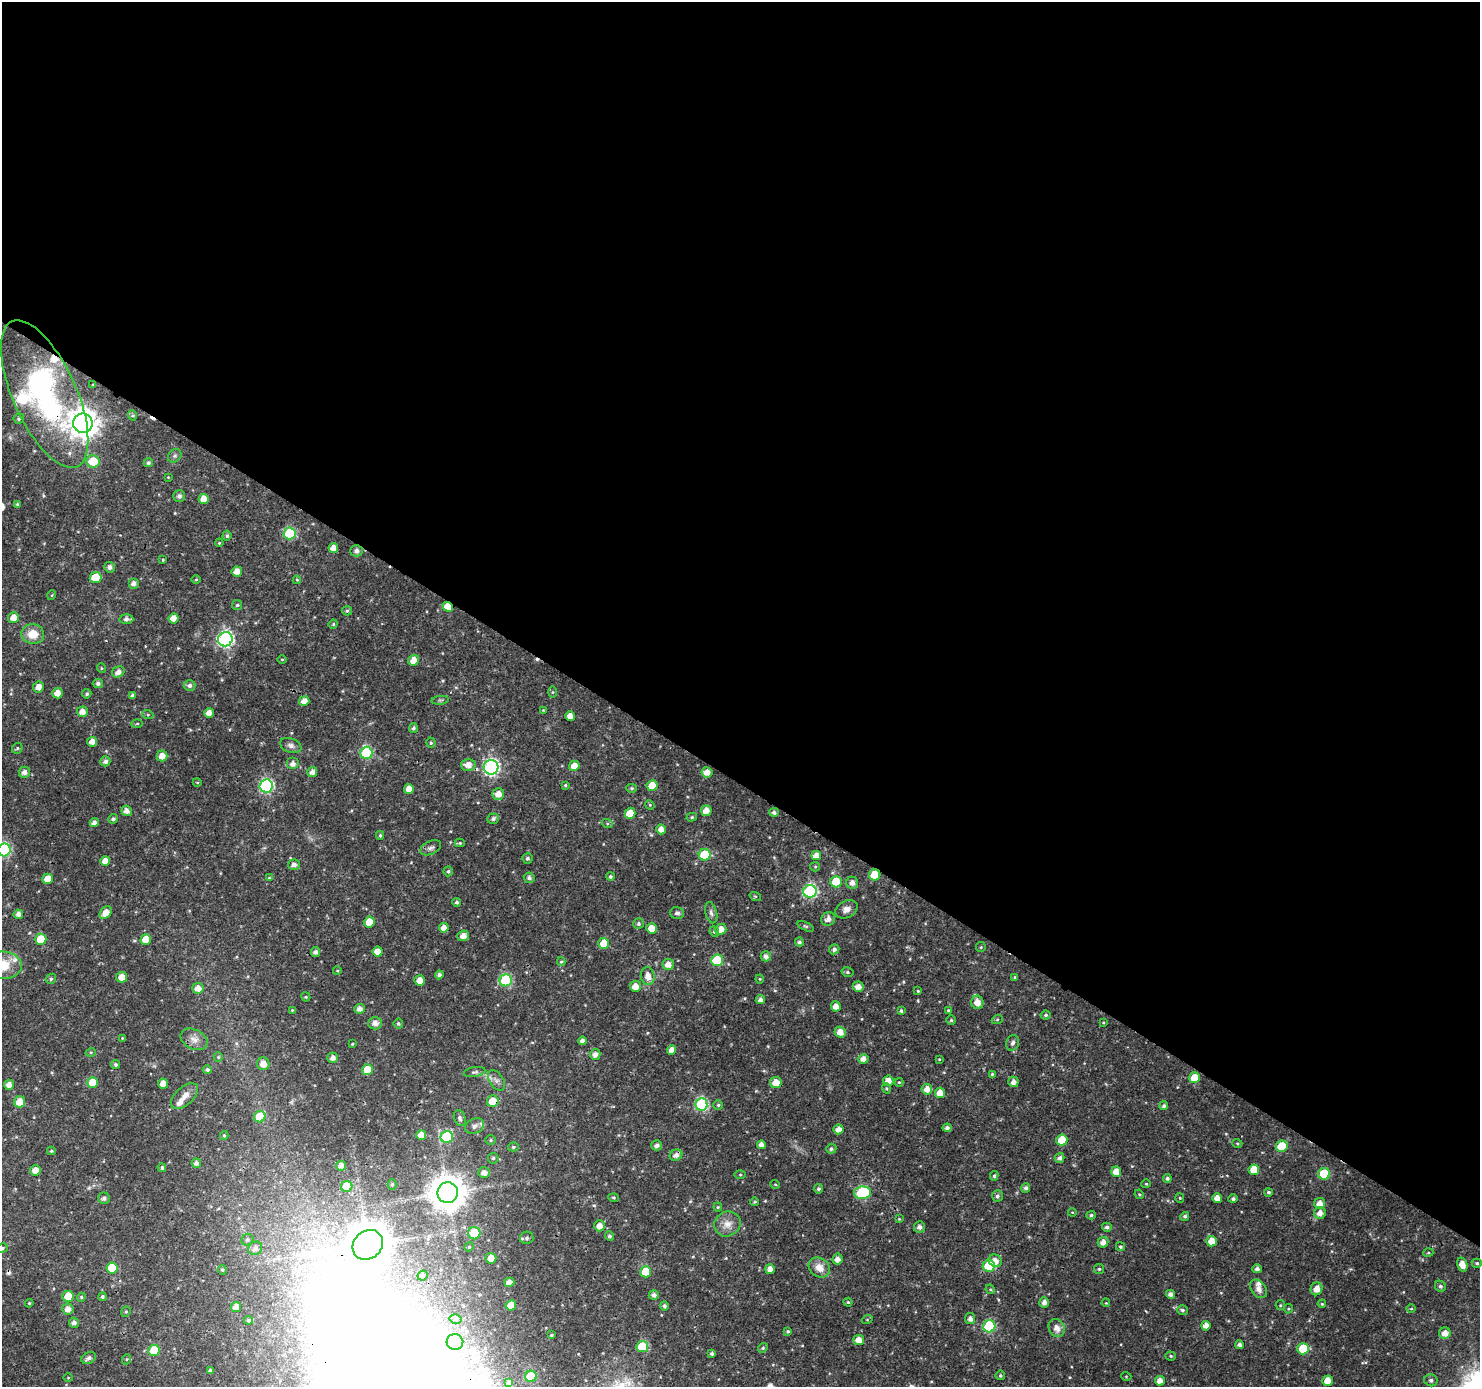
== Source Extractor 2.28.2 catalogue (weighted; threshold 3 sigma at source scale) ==
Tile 3 of 4 x 4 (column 3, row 1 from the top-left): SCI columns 2960-4437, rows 4344-5728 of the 5926 x 5984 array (HDU 1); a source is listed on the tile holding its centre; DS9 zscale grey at full resolution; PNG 1482 x 1389 px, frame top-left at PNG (2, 2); each listed source drawn as its Kron ellipse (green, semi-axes under 4 px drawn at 4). Shown black and unused: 57% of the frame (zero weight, under 3 of 4 exposures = <1% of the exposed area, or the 3 px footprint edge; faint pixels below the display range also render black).
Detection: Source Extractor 2.28.2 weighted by HDU 2 'WHT'; one run over the whole footprint, this tile lists its part. Background 0.0184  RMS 0.0016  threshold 0.00728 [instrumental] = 3 sigma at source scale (4.5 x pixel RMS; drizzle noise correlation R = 1.50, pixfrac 1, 0.0396/0.0396 arcsec/px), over >= 5 px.
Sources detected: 350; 1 inside a brighter object's white glare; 3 cosmic-ray / hot-pixel residue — neither listed nor drawn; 7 inside a brighter listed object's ellipse — not listed separately; the other 339 listed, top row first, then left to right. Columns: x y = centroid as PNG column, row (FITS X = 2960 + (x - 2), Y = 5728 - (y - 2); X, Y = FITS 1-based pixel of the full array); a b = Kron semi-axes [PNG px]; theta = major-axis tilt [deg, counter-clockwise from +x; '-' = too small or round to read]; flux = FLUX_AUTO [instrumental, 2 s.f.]
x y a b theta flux
93 385 4 3 - 0.13
45 394 80 31 -66 33
132 415 5 3 - 0.19
19 419 5 5 - 0.29
83 423 10 9 - 240
175 456 7 6 - 0.4
93 461 7 6 - 3.8
148 463 5 4 - 0.32
168 477 4 3 - 0.12
179 496 6 6 - 0.58
204 499 5 5 - 1.6
17 504 4 3 - 0.18
290 533 6 6 - 11
227 536 5 4 - 0.33
219 543 4 3 - 0.14
333 548 5 5 - 1.3
357 551 6 5 - 0.64
163 560 3 3 - 0.15
110 567 5 5 - 0.59
237 571 5 5 - 1.2
96 578 6 5 - 3.9
196 579 5 3 - 0.15
297 580 4 4 - 0.14
134 583 5 5 - 0.72
52 595 5 3 - 0.13
237 605 5 5 - 0.25
448 607 5 4 - 3.3
347 611 5 5 - 0.23
13 618 5 5 - 1.4
173 618 5 5 - 1.2
126 619 7 5 -3 0.65
333 624 5 4 - 0.18
33 634 11 10 - 2.7
225 639 7 7 - 37
282 659 5 3 - 0.16
414 660 5 5 - 1.5
101 668 5 3 - 0.15
118 672 6 5 - 0.89
98 683 5 4 - 0.42
190 685 6 5 - 0.55
38 687 5 5 - 1.2
553 692 6 4 89 0.19
57 693 5 5 - 1.4
87 694 4 4 - 0.31
132 695 4 4 - 0.44
440 700 9 3 5 0.26
304 701 5 5 - 1.2
543 710 4 4 - 0.12
82 712 5 5 - 1.1
209 713 5 4 - 1.2
148 715 5 3 - 0.17
570 716 5 4 - 1
137 724 5 3 - 0.19
413 728 5 4 - 0.38
92 742 5 5 - 1.3
431 743 5 4 - 0.27
291 745 11 7 -21 0.65
17 748 6 5 - 0.23
366 753 6 6 - 15
162 756 5 5 - 1.3
105 761 5 5 - 0.61
293 764 6 6 - 0.88
468 765 7 6 - 1.3
574 766 5 5 - 1.6
491 767 7 7 - 35
24 772 5 5 - 0.75
312 772 5 5 - 0.81
707 772 5 5 - 1.3
197 782 4 3 - 0.12
565 785 4 3 - 0.2
266 786 6 6 - 24
652 786 5 5 - 3
632 788 5 4 - 0.25
409 789 5 5 - 1.5
498 794 6 6 - 1.3
650 805 5 4 - 0.16
127 811 5 5 - 0.96
706 811 5 5 - 1.3
774 812 5 4 - 0.41
630 813 5 5 - 2.5
692 817 5 4 - 0.25
113 819 5 4 - 0.4
493 819 6 5 - 0.47
94 823 4 4 - 0.66
607 823 5 3 - 0.2
661 829 5 5 - 1.2
380 835 4 3 - 0.28
460 843 5 4 - 0.19
431 848 11 6 24 0.55
4 850 6 6 - 21
705 855 6 5 - 6.8
816 856 5 4 - 1.2
527 858 5 5 - 0.34
105 861 5 4 - 1.4
294 865 6 5 - 0.69
815 867 5 4 - 0.19
448 871 5 4 - 0.26
875 875 6 5 - 4.6
610 876 4 4 - 0.3
269 878 4 3 - 0.15
529 878 5 5 - 0.46
48 879 5 5 - 1.7
836 882 6 5 - 5.2
852 883 6 6 - 0.87
810 891 6 6 - 22
755 896 6 3 -18 0.17
457 902 4 4 - 0.35
846 909 12 8 29 0.97
106 913 7 5 49 1.6
677 913 7 6 - 0.43
711 913 11 5 -76 0.52
18 914 5 5 - 0.76
828 919 7 6 - 0.86
369 922 5 5 - 2.7
638 924 5 5 - 0.3
805 926 9 4 -21 0.26
444 928 5 4 - 1.1
651 928 5 5 - 2
721 929 6 5 - 1.5
714 932 5 4 - 0.27
463 936 6 5 - 1.1
41 939 5 5 - 4.2
146 939 5 5 - 2.1
799 942 4 4 - 0.36
604 943 5 5 - 2.9
981 947 5 5 - 0.2
834 949 5 5 - 0.48
315 952 5 4 - 0.51
378 952 5 5 - 1.4
766 956 5 5 - 0.72
717 960 6 6 - 8.8
561 962 4 4 - 0.2
2 965 19 13 -3 3.9
668 965 6 5 - 1.2
337 971 4 3 - 0.13
847 972 6 5 - 0.26
439 975 4 4 - 0.53
648 976 9 7 -81 1.4
122 977 5 5 - 1.4
1015 977 3 3 - 0.22
51 979 6 4 46 0.29
760 979 4 4 - 0.17
420 980 5 5 - 1.3
506 980 6 6 - 14
635 986 5 5 - 1.5
858 987 5 5 - 1
198 988 5 5 - 1.3
918 991 4 3 - 0.15
306 997 5 3 - 0.15
760 1000 4 4 - 0.63
977 1002 7 6 - 1.3
836 1006 5 5 - 1.2
359 1009 5 5 - 0.84
292 1010 3 3 - 0.13
948 1010 4 3 - 0.16
901 1011 3 3 - 0.28
1046 1015 5 4 - 0.29
951 1020 4 4 - 0.22
997 1020 5 3 - 0.21
1103 1022 4 2 - 0.14
375 1023 6 6 - 0.94
398 1024 5 5 - 0.29
840 1032 5 5 - 1.3
122 1038 4 3 - 0.13
194 1039 14 9 -26 1.2
582 1041 4 4 - 0.61
1013 1043 8 6 70 0.46
352 1044 4 3 - 0.2
671 1050 5 4 - 1.1
91 1052 5 3 - 0.18
595 1054 5 5 - 0.79
218 1057 5 4 - 0.2
333 1058 5 5 - 0.79
863 1059 5 4 - 1.1
939 1059 4 3 - 0.15
263 1064 6 6 - 1.3
115 1065 4 4 - 0.33
207 1070 4 4 - 0.41
367 1070 5 5 - 3.3
474 1072 11 5 10 0.37
992 1074 4 4 - 0.2
1195 1078 5 5 - 3.1
497 1080 11 7 -55 0.7
888 1081 5 5 - 1.3
92 1082 5 5 - 2.8
776 1082 6 5 - 1.9
899 1082 4 4 - 0.17
1013 1082 5 5 - 0.82
163 1084 5 5 - 1.3
9 1085 5 5 - 1.1
886 1088 5 3 - 0.18
927 1089 5 5 - 1.2
940 1093 5 5 - 1.5
184 1096 16 8 43 1.3
493 1101 6 5 - 2.8
20 1102 6 5 - 2.4
701 1104 6 6 - 19
718 1105 4 4 - 0.22
1164 1106 4 4 - 0.36
260 1117 6 5 - 4.9
460 1118 8 5 -72 0.47
475 1126 10 7 27 0.68
947 1128 4 4 - 0.6
838 1129 5 5 - 1.1
224 1135 4 4 - 0.2
421 1135 5 5 - 1.7
447 1137 6 6 - 12
491 1140 5 5 - 0.24
1062 1140 5 5 - 4
1237 1143 5 3 - 0.17
657 1145 5 5 - 0.56
761 1145 4 4 - 0.87
1282 1146 6 5 - 4.6
513 1147 5 4 - 0.3
831 1149 5 5 - 0.36
51 1151 4 3 - 0.22
676 1155 6 5 - 0.72
493 1158 5 5 - 0.34
1059 1158 5 4 - 0.48
196 1163 5 4 - 0.54
341 1166 5 5 - 1
162 1168 4 4 - 0.28
36 1170 5 5 - 1.3
1254 1170 5 5 - 2.7
1116 1172 5 5 - 1.8
484 1173 6 5 - 0.94
1324 1174 6 6 - 7.6
740 1175 5 3 - 0.16
994 1176 5 4 - 0.28
1167 1178 4 4 - 0.35
392 1184 5 4 - 0.29
775 1184 5 3 - 0.13
1146 1184 4 4 - 0.16
347 1187 5 5 - 5
1026 1188 5 4 - 0.43
818 1189 5 4 - 0.35
1268 1192 4 4 - 0.28
448 1193 10 10 - 350
863 1193 8 6 2 17
1139 1194 5 4 - 0.17
997 1196 6 5 - 0.42
104 1198 6 5 - 0.44
614 1198 5 3 - 0.18
1180 1198 5 4 - 0.16
1217 1198 5 4 - 1.3
1233 1199 4 4 - 0.38
755 1202 4 3 - 0.2
1320 1203 5 5 - 1.3
718 1207 4 4 - 0.18
1072 1212 4 3 - 0.14
1320 1213 6 6 - 1
1091 1215 5 4 - 0.26
1185 1216 4 4 - 0.35
899 1219 4 4 - 0.13
727 1224 13 12 - 1.6
599 1226 5 5 - 1.2
919 1227 5 5 - 0.64
1107 1227 5 4 - 0.44
474 1233 6 6 - 4
609 1236 5 4 - 0.35
527 1238 7 6 - 0.4
247 1240 6 5 - 0.36
1212 1241 5 5 - 2.1
1103 1242 5 5 - 1.1
368 1245 16 14 41 530
469 1247 5 4 - 0.19
1120 1247 4 4 - 0.25
2 1248 6 4 18 0.27
255 1248 7 6 - 0.78
1428 1253 5 3 - 0.15
491 1258 5 5 - 1.4
837 1259 5 5 - 0.89
995 1261 7 6 - 1.2
1477 1263 5 4 - 0.25
1462 1264 7 5 -72 1.6
989 1266 6 6 - 7.3
112 1268 5 5 - 6.2
819 1268 11 9 -38 1.8
770 1269 5 4 - 1.1
1099 1269 5 5 - 0.2
1257 1269 5 4 - 0.5
222 1270 5 4 - 0.2
646 1272 5 5 - 4.5
423 1275 5 4 - 0.37
509 1282 5 4 - 1.2
1440 1286 6 5 - 0.37
990 1289 5 4 - 0.21
1258 1289 10 7 -51 0.84
1317 1289 6 6 - 1.3
1170 1294 4 4 - 0.67
654 1295 5 5 - 0.6
68 1296 5 5 - 3.2
81 1297 4 4 - 0.2
102 1297 4 4 - 0.29
848 1302 4 4 - 0.19
29 1303 4 3 - 0.16
1044 1303 5 5 - 0.74
1106 1303 4 3 - 0.14
1322 1304 4 3 - 0.17
511 1305 5 5 - 2
1280 1305 5 4 - 0.18
664 1306 5 4 - 0.42
236 1307 5 5 - 0.97
68 1309 5 5 - 1
1288 1309 5 4 - 0.19
1411 1309 5 3 - 0.17
1182 1310 5 5 - 0.35
126 1312 5 4 - 0.23
456 1319 6 4 -13 0.28
970 1319 5 5 - 0.64
248 1320 4 4 - 0.29
867 1320 5 3 - 0.13
74 1323 5 5 - 0.6
989 1326 6 6 - 15
1206 1326 5 4 - 1.1
1057 1328 9 7 -62 1.2
788 1331 4 3 - 0.21
1445 1333 6 5 - 1.1
551 1335 3 2 - 0.16
859 1340 5 5 - 1.6
455 1342 8 8 - 1.8
1239 1345 4 4 - 0.53
642 1347 6 5 - 6
763 1348 5 4 - 0.23
1303 1349 5 5 - 5.4
154 1351 6 5 - 5.9
712 1354 3 3 - 0.31
1171 1356 5 4 - 0.22
89 1358 8 5 27 0.58
127 1359 5 3 - 0.17
210 1370 4 3 - 0.33
1000 1375 5 5 - 0.25
531 1376 6 5 - 8.6
1126 1376 5 3 - 0.14
68 1378 4 3 - 0.11
1431 1380 7 6 - 0.45
1160 1381 5 5 - 1.2
1328 1381 5 5 - 1.8
509 1383 4 3 - 0.43
Overlapping masked pixels (flux is a lower limit): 7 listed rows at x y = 45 394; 96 578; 448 607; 468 765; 875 875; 493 1101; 368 1245
Isophote crosses this tile's border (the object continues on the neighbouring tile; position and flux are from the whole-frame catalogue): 4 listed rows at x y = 45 394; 4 850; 2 965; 2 1248